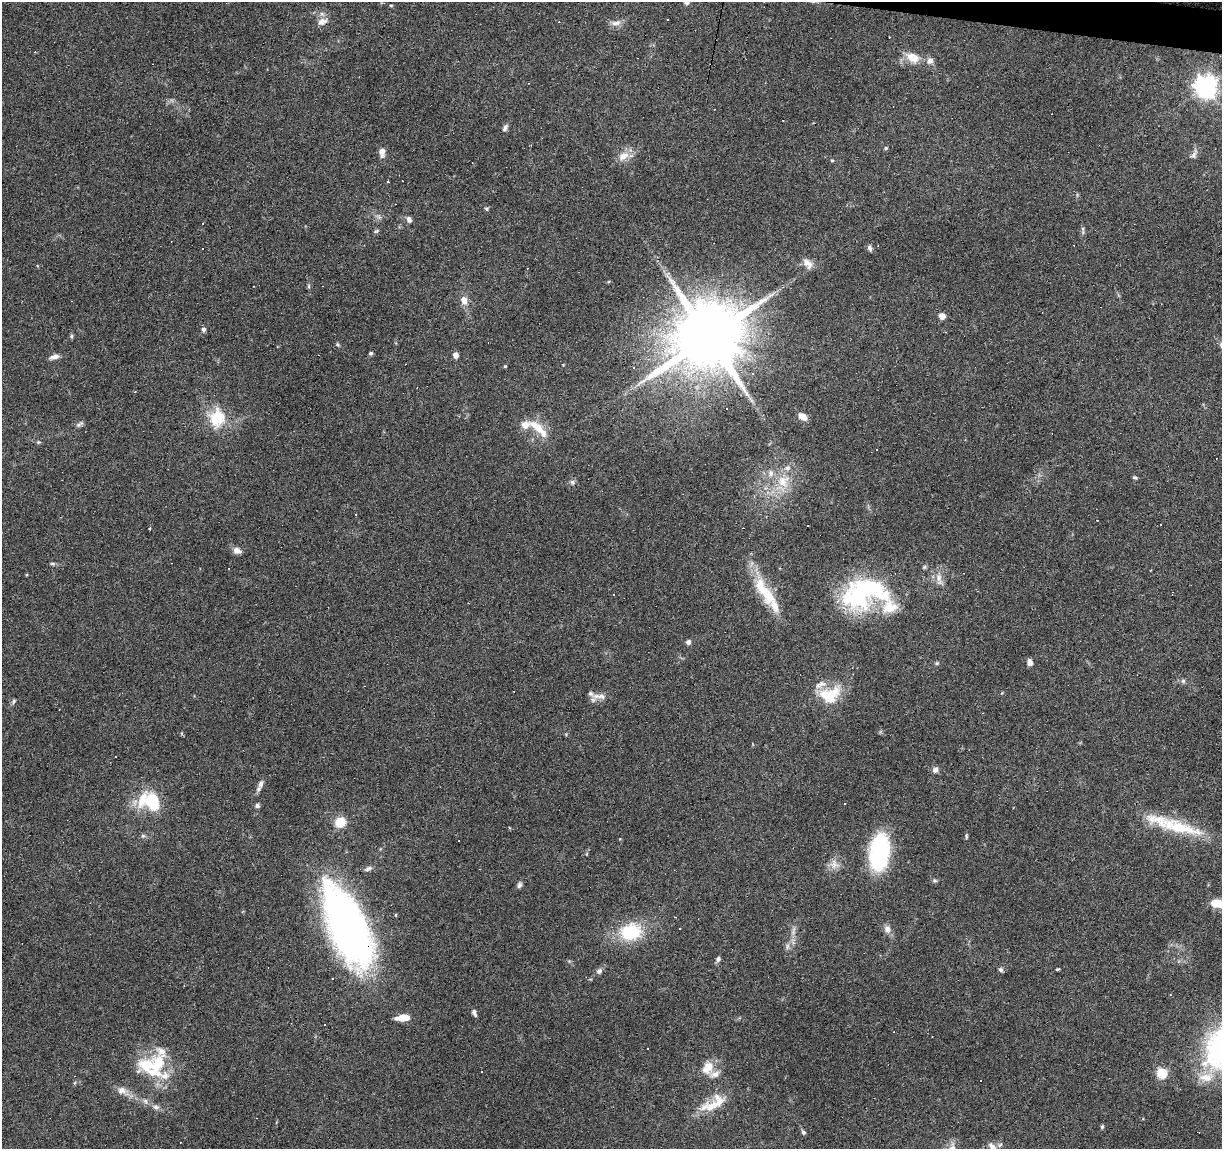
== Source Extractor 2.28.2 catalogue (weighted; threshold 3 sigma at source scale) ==
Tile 10 of 4 x 4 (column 2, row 3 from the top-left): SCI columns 1227-2446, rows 1429-2575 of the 4885 x 5090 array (HDU 1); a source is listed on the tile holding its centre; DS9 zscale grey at full resolution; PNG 1224 x 1151 px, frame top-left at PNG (2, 2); no overlay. Shown black and unused: <1% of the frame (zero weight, under 3 of 6 exposures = <1% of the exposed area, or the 3 px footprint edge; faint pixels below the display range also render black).
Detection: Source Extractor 2.28.2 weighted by HDU 2 'WHT'; one run over the whole footprint, this tile lists its part. Background 0.0705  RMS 0.0045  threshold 0.0185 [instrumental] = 3 sigma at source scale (4.09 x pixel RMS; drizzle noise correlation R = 1.36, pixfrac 0.8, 0.0396/0.0396 arcsec/px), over >= 5 px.
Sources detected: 160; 1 too faint to see at this stretch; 40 cosmic-ray / hot-pixel residue — not listed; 20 inside a brighter listed object's ellipse — not listed separately; the other 99 listed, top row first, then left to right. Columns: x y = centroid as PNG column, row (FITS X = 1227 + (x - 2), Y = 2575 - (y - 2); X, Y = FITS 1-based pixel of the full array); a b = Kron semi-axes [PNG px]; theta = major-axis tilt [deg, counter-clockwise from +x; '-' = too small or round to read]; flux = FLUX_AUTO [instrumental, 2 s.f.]
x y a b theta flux
687 2 9 8 - 2.3
814 2 15 2 0 1.2
391 6 4 3 - 0.44
667 20 3 3 - 0.82
322 21 14 9 24 3.3
616 23 16 8 9 2.7
913 57 15 10 -28 6.4
930 61 9 8 - 2.2
1206 87 8 8 - 310
505 128 10 5 67 1.5
886 148 5 4 - 0.58
382 152 9 6 -85 3.3
1194 154 18 6 65 1.9
623 156 16 10 33 5.1
832 160 4 4 - 0.46
487 209 6 4 -2 0.61
379 217 10 6 -52 1.4
409 219 8 6 -71 1.6
202 223 3 2 - 0.45
1083 230 13 4 90 1.1
376 231 8 5 27 0.7
870 248 8 5 -76 1.2
203 249 3 2 - 0.47
808 263 15 10 -47 3.5
309 286 6 4 -90 0.63
464 300 9 7 -77 3.7
942 316 7 6 - 3.1
204 329 7 5 46 1
71 336 5 5 - 0.81
708 337 21 19 50 4500
337 344 7 4 -46 0.6
371 353 5 4 - 0.78
455 355 5 5 - 2.7
54 357 13 6 16 2.2
505 366 4 4 - 0.53
633 367 3 3 - 2.3
727 408 3 2 - 0.46
803 416 10 6 -33 3.9
217 418 24 20 78 16
79 425 8 6 38 1.2
536 426 24 10 -40 8.5
38 442 6 5 - 0.64
1135 477 6 4 -28 0.71
783 481 20 19 - 12
572 482 7 7 - 1.2
356 514 3 2 - 0.33
1160 524 3 3 - 0.77
150 528 3 3 - 1.6
237 551 11 8 -19 2.3
53 564 7 5 -6 0.76
924 567 6 5 - 0.66
939 579 20 8 -80 4
863 592 54 33 17 65
614 595 3 2 - 0.31
768 595 29 18 -55 12
688 642 6 5 - 1.4
937 663 6 5 - 0.64
1030 663 6 5 - 2.5
1183 681 6 5 - 0.92
830 694 34 17 14 15
599 696 23 8 1 3.1
14 701 8 5 52 0.84
936 770 8 6 38 1.9
261 784 11 6 75 1.7
153 802 17 12 -62 22
845 803 3 2 - 0.49
257 806 5 5 - 1.2
340 822 8 7 - 14
1178 827 66 17 -14 23
143 836 6 5 - 0.82
966 836 8 4 -86 0.64
879 852 27 15 83 63
834 864 14 13 - 3.8
368 868 11 5 21 1.4
934 881 6 5 - 0.77
519 885 9 6 80 1.2
1217 903 14 8 -9 8.3
347 927 84 34 -66 220
680 929 3 3 - 0.94
887 929 9 8 - 2.8
630 932 30 23 11 21
787 946 9 6 -78 1.4
718 959 6 5 - 1.3
1057 969 4 2 - 0.55
1001 970 7 5 -61 0.94
599 971 8 7 - 1.5
474 1013 8 4 -71 1.6
403 1018 13 6 5 7.1
324 1025 3 2 - 0.39
146 1065 30 24 13 18
707 1068 17 13 67 6.3
1162 1073 8 7 - 13
123 1091 18 10 -25 4.1
145 1101 9 6 -60 1.4
711 1106 32 19 25 11
156 1107 10 7 -17 1.8
1102 1127 5 4 - 0.71
803 1132 6 5 - 0.95
992 1146 13 7 -41 2.4
Overlapping masked pixels (flux is a lower limit): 2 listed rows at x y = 814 2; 347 927
Isophote crosses this tile's border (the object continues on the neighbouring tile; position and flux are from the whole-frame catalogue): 3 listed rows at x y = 687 2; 1217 903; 992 1146